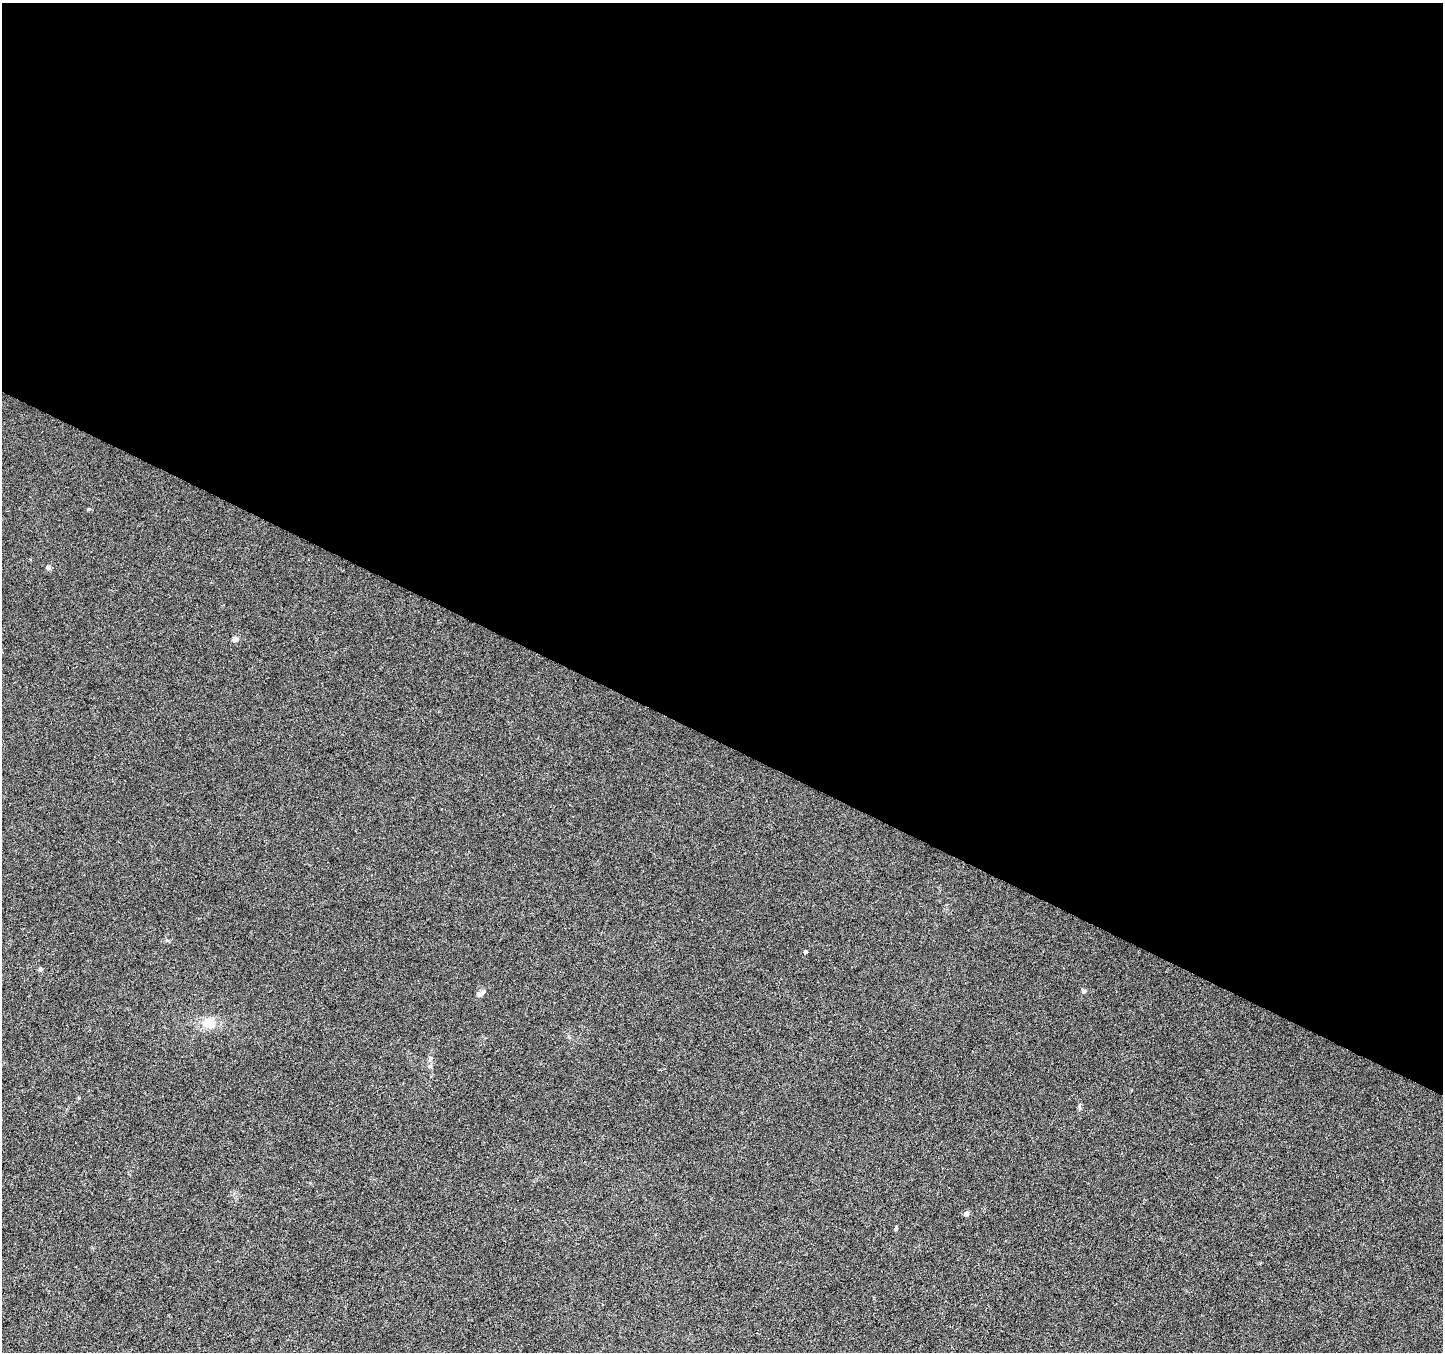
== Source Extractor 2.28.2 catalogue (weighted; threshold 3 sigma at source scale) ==
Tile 3 of 4 x 4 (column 3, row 1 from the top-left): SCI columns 2882-4322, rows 4252-5601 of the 5771 x 5868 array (HDU 1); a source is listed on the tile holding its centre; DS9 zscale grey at full resolution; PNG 1445 x 1354 px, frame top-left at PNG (2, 3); no overlay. Shown black and unused: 55% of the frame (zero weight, under 3 of 6 exposures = <1% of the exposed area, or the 3 px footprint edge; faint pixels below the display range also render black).
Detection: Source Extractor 2.28.2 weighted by HDU 2 'WHT'; one run over the whole footprint, this tile lists its part. Background 0.00617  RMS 0.0033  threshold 0.0134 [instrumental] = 3 sigma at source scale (4.09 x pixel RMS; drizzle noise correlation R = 1.36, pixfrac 0.8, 0.0396/0.0396 arcsec/px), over >= 5 px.
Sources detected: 11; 1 inside a brighter listed object's ellipse — not listed separately; the other 10 listed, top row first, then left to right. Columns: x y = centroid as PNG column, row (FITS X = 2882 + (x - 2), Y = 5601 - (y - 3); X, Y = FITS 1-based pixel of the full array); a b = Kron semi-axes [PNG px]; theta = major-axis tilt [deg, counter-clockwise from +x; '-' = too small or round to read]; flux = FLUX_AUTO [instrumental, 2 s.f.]
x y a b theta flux
48 567 7 6 - 0.68
235 639 6 6 - 1.3
805 952 4 4 - 1.6
40 969 6 5 - 0.44
1084 991 5 5 - 0.65
480 994 7 7 - 0.81
208 1023 17 13 10 5
430 1058 8 4 82 0.66
966 1214 5 5 - 1.3
896 1228 6 4 88 0.42
Unlisted compact peaks at least as high as the median listed source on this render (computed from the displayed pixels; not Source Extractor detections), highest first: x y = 89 509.